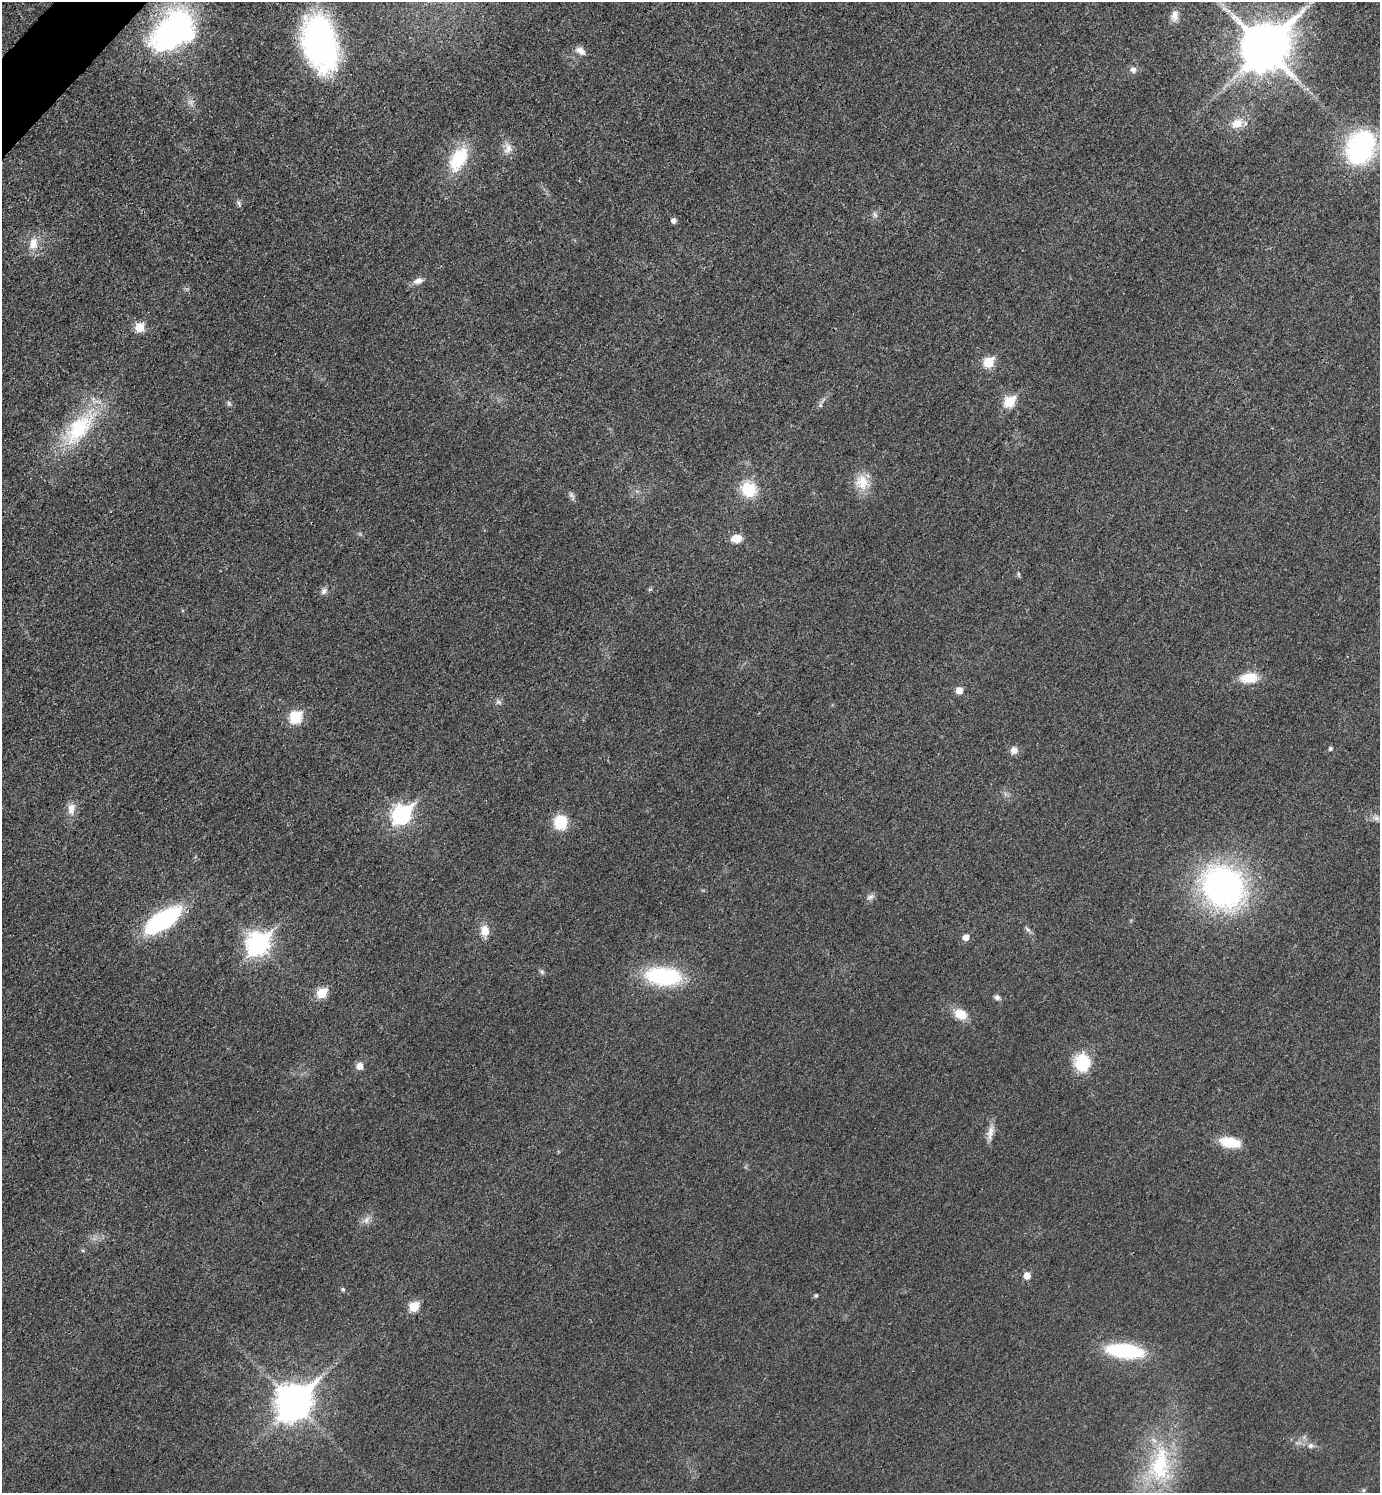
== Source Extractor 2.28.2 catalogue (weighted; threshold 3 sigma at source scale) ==
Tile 11 of 4 x 4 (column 3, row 3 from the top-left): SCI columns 2932-4309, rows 1514-3004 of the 6010 x 6009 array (HDU 1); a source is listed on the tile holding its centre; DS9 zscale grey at full resolution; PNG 1382 x 1495 px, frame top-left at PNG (2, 2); no overlay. Shown black and unused: <1% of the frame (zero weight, under 3 of 4 exposures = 2% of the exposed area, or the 3 px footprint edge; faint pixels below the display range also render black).
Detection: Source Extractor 2.28.2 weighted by HDU 2 'WHT'; one run over the whole footprint, this tile lists its part. Background 0.0177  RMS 0.0055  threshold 0.0248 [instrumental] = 3 sigma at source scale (4.5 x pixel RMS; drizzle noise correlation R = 1.50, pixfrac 1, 0.05/0.05 arcsec/px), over >= 5 px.
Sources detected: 65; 1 inside a brighter object's white glare — not listed; the other 64 listed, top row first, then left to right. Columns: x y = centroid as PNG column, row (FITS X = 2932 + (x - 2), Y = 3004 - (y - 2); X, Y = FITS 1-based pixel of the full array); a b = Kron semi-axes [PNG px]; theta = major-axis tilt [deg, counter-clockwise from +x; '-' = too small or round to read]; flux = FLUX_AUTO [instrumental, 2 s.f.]
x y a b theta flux
1175 16 14 10 83 3.8
175 29 60 35 40 120
320 43 54 31 -77 140
1265 47 16 13 45 2800
581 51 13 8 -34 3.6
1133 70 9 8 - 2.3
1237 123 17 12 26 7.4
1360 147 29 21 63 100
508 148 17 11 84 4.8
459 159 33 18 58 25
239 203 8 6 -44 1.3
875 215 9 5 -62 1.6
673 220 5 5 - 2.6
33 243 19 13 85 7.9
418 281 14 8 18 3.5
139 327 7 6 - 16
989 362 6 6 - 27
1009 402 7 6 - 28
229 403 7 5 -47 1.1
820 405 6 5 - 1.1
79 429 55 26 50 47
862 482 22 18 -70 11
749 489 17 16 - 18
572 496 13 5 -61 1.6
736 539 11 8 4 7.2
1019 574 7 4 -81 0.81
650 589 6 4 18 0.72
324 591 10 7 50 2.2
1249 678 22 12 4 12
959 690 5 5 - 6.5
499 702 8 5 -42 1.5
296 717 7 6 - 43
1330 748 5 4 - 1.1
1014 750 10 9 - 3.3
71 808 16 10 81 5
401 815 9 8 - 190
1376 818 9 7 -22 2.2
560 822 15 14 - 16
1223 887 44 38 -41 170
870 897 12 6 27 2
162 920 35 15 33 74
1028 930 11 4 -49 1.4
485 931 14 10 -86 6.7
966 937 5 5 - 4.3
258 944 10 8 47 320
542 972 7 5 -43 1.1
663 976 41 20 -5 51
321 993 6 5 - 24
997 997 7 6 - 1.7
960 1014 16 12 -24 8.9
1082 1063 22 18 -82 20
360 1066 6 6 - 5.4
990 1132 22 8 80 4.6
1230 1142 23 10 -9 15
366 1220 11 8 69 3.1
1027 1276 6 5 - 6.1
343 1289 5 5 - 1.1
816 1295 5 4 - 0.93
414 1306 6 6 - 21
1124 1351 38 14 -7 46
294 1402 14 11 47 1100
1310 1446 8 7 - 2.2
1160 1465 61 31 79 60
1363 1490 6 4 -90 0.63